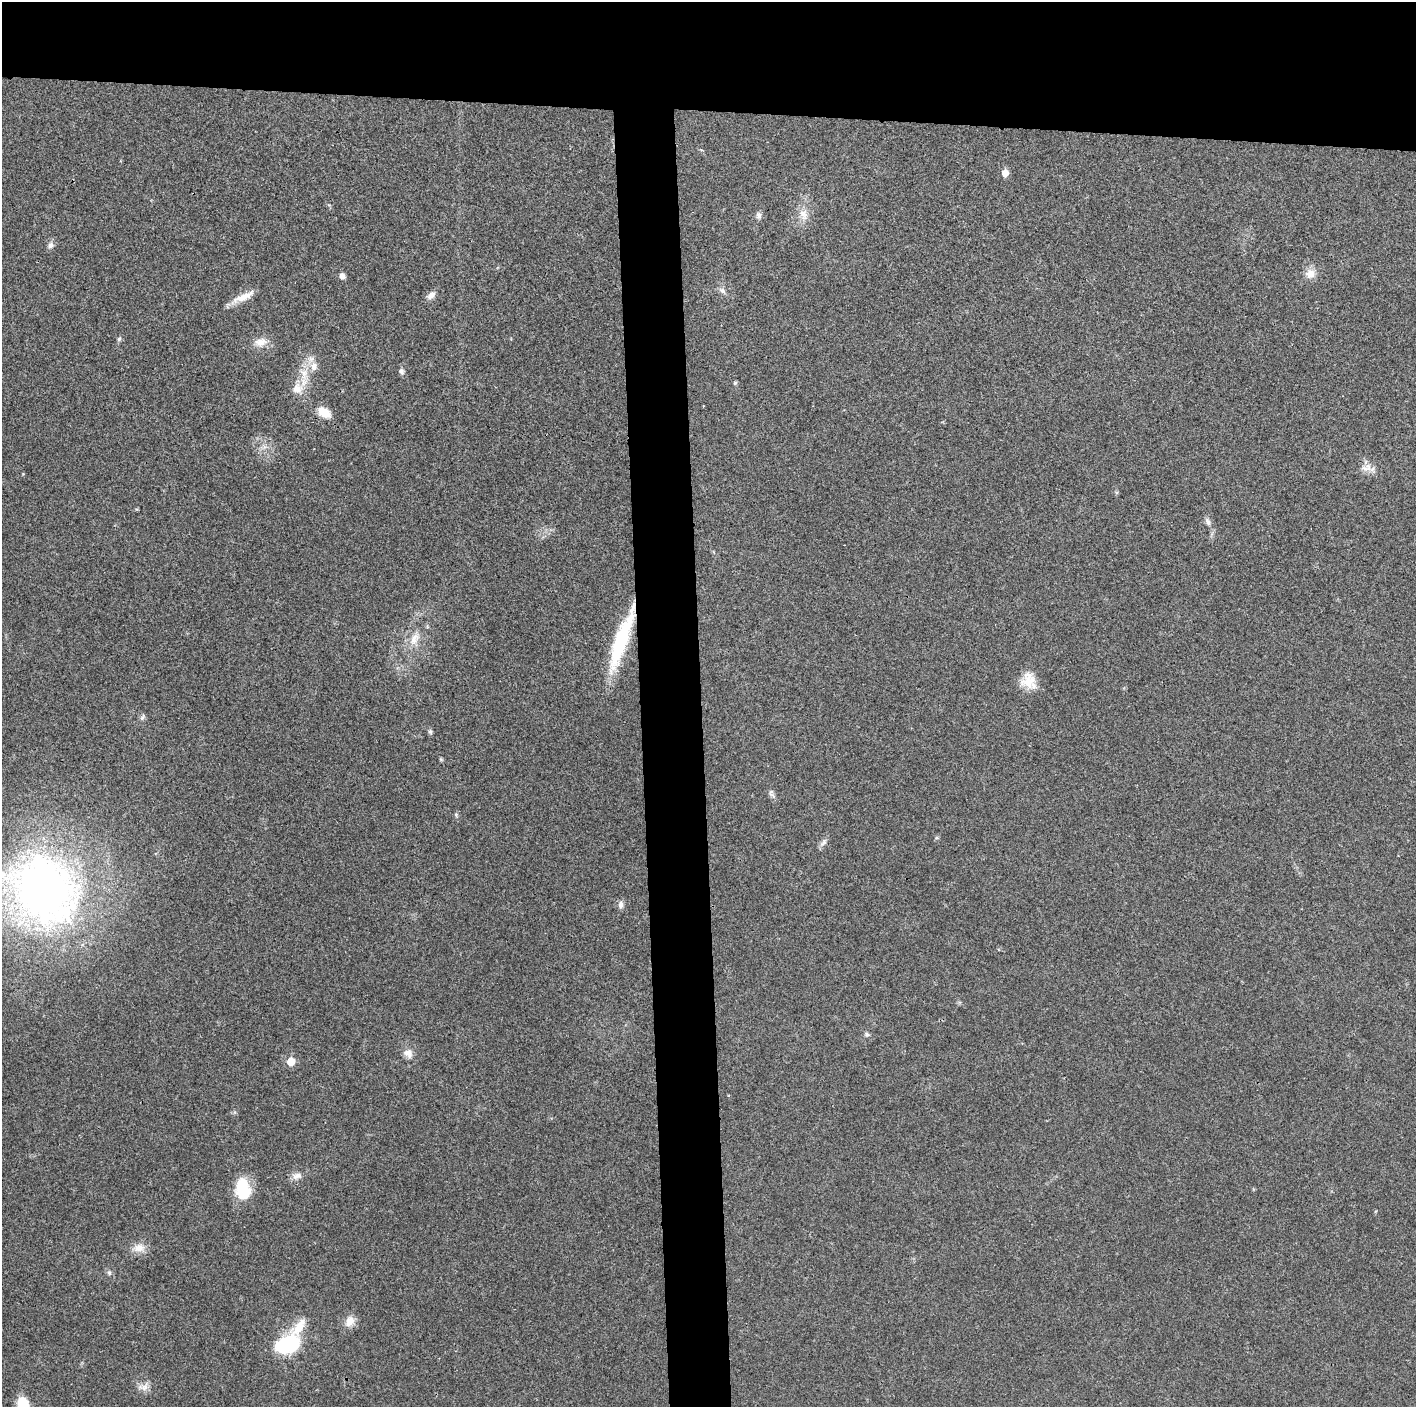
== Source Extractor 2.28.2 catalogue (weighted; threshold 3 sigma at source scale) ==
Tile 2 of 3 x 3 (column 2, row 1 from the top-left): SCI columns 1414-2827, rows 2817-4221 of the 4241 x 4224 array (HDU 1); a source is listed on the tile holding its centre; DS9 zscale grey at full resolution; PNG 1418 x 1409 px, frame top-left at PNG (2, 2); no overlay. Shown black and unused: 12% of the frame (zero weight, under 3 of 4 exposures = <1% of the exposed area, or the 3 px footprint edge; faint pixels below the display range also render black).
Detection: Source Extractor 2.28.2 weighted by HDU 2 'WHT'; one run over the whole footprint, this tile lists its part. Background 0.0194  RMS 0.0039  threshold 0.0175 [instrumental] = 3 sigma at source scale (4.5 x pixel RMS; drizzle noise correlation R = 1.50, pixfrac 1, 0.05/0.05 arcsec/px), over >= 5 px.
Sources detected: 42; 3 inside a brighter listed object's ellipse — not listed separately; the other 39 listed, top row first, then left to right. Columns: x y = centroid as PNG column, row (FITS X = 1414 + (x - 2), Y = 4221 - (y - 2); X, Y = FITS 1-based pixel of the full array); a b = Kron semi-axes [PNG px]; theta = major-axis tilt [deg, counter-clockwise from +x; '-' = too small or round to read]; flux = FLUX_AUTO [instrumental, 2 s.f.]
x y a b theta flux
1005 173 6 5 - 3.9
803 214 17 11 -77 4.2
758 215 9 6 -83 1.4
50 245 9 7 51 1.6
1310 274 12 12 - 3.7
342 276 8 6 -47 1.5
722 291 10 6 -49 1.4
431 295 12 8 42 2.1
243 297 30 8 24 5.2
119 339 7 5 71 0.79
260 342 18 10 8 4
401 371 8 7 - 1.2
304 374 18 12 90 6.5
735 383 6 5 - 0.51
324 412 14 9 -31 6.3
1366 468 16 11 18 3.3
1208 522 10 7 -65 1.5
414 639 19 11 61 5.3
621 640 71 13 71 30
1029 681 21 18 -59 7.4
142 717 9 5 65 0.95
430 732 7 5 -88 0.76
441 759 5 5 - 0.46
772 795 14 4 -45 1.1
456 815 6 5 - 0.58
937 838 6 4 -17 0.46
823 842 13 6 52 1.5
43 889 69 57 -47 270
621 904 9 7 86 1.6
867 1034 7 6 - 0.91
408 1053 13 10 -37 2.8
291 1061 6 5 - 8.2
297 1176 14 8 12 2.4
243 1189 26 17 -82 13
139 1248 16 11 10 4
109 1273 7 5 -86 0.92
350 1321 16 11 62 3.7
288 1344 27 17 24 29
144 1386 18 9 28 2.8
Overlapping masked pixels (flux is a lower limit): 1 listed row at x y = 621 640
Isophote crosses this tile's border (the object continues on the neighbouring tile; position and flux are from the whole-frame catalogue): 1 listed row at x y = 43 889